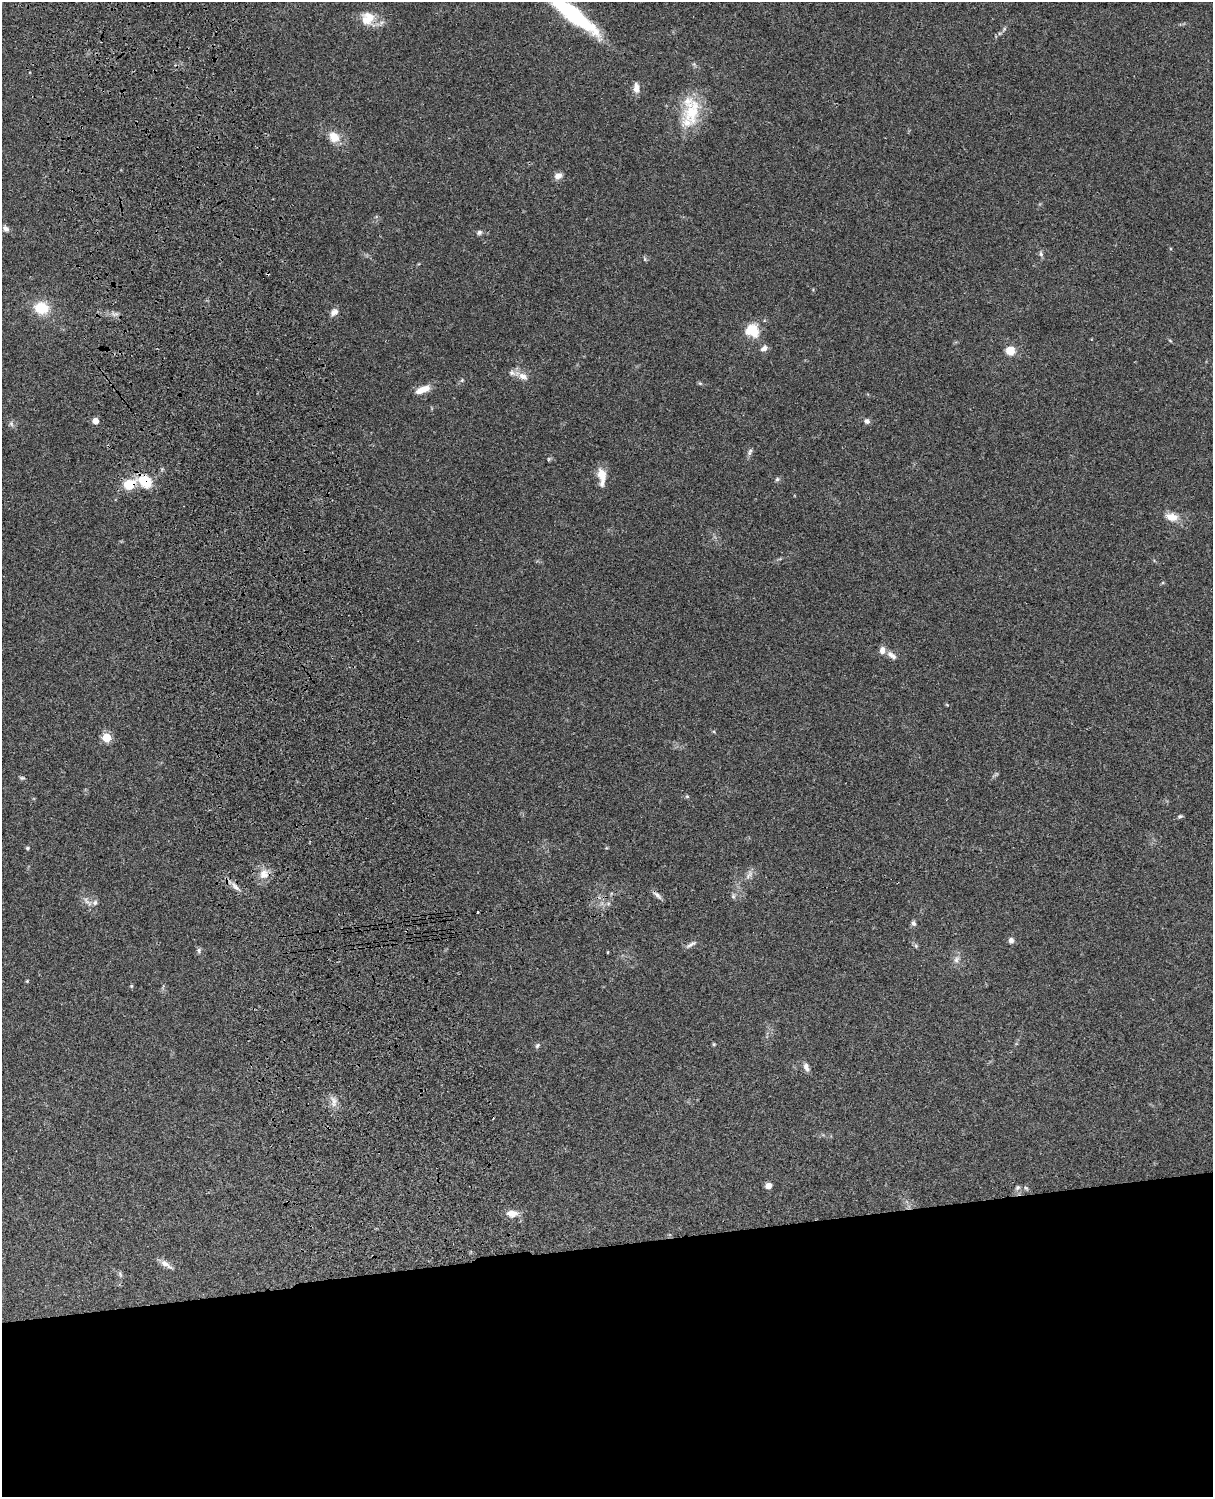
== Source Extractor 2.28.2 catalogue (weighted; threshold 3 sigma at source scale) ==
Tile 11 of 4 x 3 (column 3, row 3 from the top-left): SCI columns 2547-3757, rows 278-1772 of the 5088 x 4927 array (HDU 1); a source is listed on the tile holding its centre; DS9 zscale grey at full resolution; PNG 1215 x 1499 px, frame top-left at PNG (2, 2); no overlay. Shown black and unused: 17% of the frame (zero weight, under 3 of 4 exposures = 6% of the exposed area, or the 3 px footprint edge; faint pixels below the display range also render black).
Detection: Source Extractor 2.28.2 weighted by HDU 2 'WHT'; one run over the whole footprint, this tile lists its part. Background 0.107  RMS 0.0065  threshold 0.0293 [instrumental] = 3 sigma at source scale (4.5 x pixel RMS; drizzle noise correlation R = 1.50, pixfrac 1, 0.05/0.05 arcsec/px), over >= 5 px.
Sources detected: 63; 2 cosmic-ray / hot-pixel residue — not listed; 3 inside a brighter listed object's ellipse — not listed separately; the other 58 listed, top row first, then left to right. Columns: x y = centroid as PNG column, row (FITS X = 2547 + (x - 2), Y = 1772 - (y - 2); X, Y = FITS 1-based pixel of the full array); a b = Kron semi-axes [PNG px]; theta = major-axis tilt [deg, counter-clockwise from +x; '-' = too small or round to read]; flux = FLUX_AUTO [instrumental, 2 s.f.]
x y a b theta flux
573 14 53 12 -38 73
367 18 19 18 - 11
636 88 13 7 -86 4.1
692 112 40 22 72 29
334 137 14 12 -48 8.6
558 176 10 7 23 3.8
6 229 9 7 -43 2.5
479 232 7 6 - 1.6
1041 254 7 5 -76 1.6
41 308 15 12 -12 17
334 312 11 8 33 3.2
752 330 11 10 - 21
764 348 9 6 27 3
1010 351 9 8 - 9.6
523 376 14 9 -23 4.9
700 383 6 4 -18 0.89
423 389 19 8 21 7.7
95 421 5 5 - 6.4
867 421 7 6 - 2.1
11 424 8 5 -46 1.4
750 450 7 5 48 1.4
548 459 6 4 71 0.74
602 476 22 9 -85 9.2
777 479 6 5 - 1.2
145 481 19 14 -33 15
129 485 12 10 32 15
1172 517 14 9 -13 7.9
892 655 16 7 -37 3.6
106 737 5 5 - 28
22 778 7 5 0 1
687 796 5 5 - 0.82
1180 816 7 4 8 1
27 848 5 4 - 0.86
263 874 14 12 86 7
749 875 17 3 59 2.3
235 887 17 6 -45 3.9
657 895 15 4 -43 2.2
733 896 6 5 - 1.3
87 901 17 5 -45 3.1
95 903 8 7 - 2
913 923 7 6 - 1.8
1011 940 7 7 - 2.1
691 944 15 4 27 2.2
916 946 6 5 - 1.1
199 950 7 6 - 1.4
608 952 4 2 - 0.58
956 960 9 6 61 2.5
27 981 3 3 - 0.67
131 986 5 4 - 0.78
714 1044 4 4 - 0.68
537 1046 7 5 57 1.3
806 1067 10 6 -72 2.9
334 1102 16 7 -86 4.3
768 1186 6 6 - 3.5
1018 1187 7 6 - 1.5
512 1213 15 9 -1 5.5
166 1264 18 6 -34 4.1
120 1274 8 4 -55 1.2
Overlapping masked pixels (flux is a lower limit): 2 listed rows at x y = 145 481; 129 485
Isophote crosses this tile's border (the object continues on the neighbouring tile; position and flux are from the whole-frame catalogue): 1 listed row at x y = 573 14